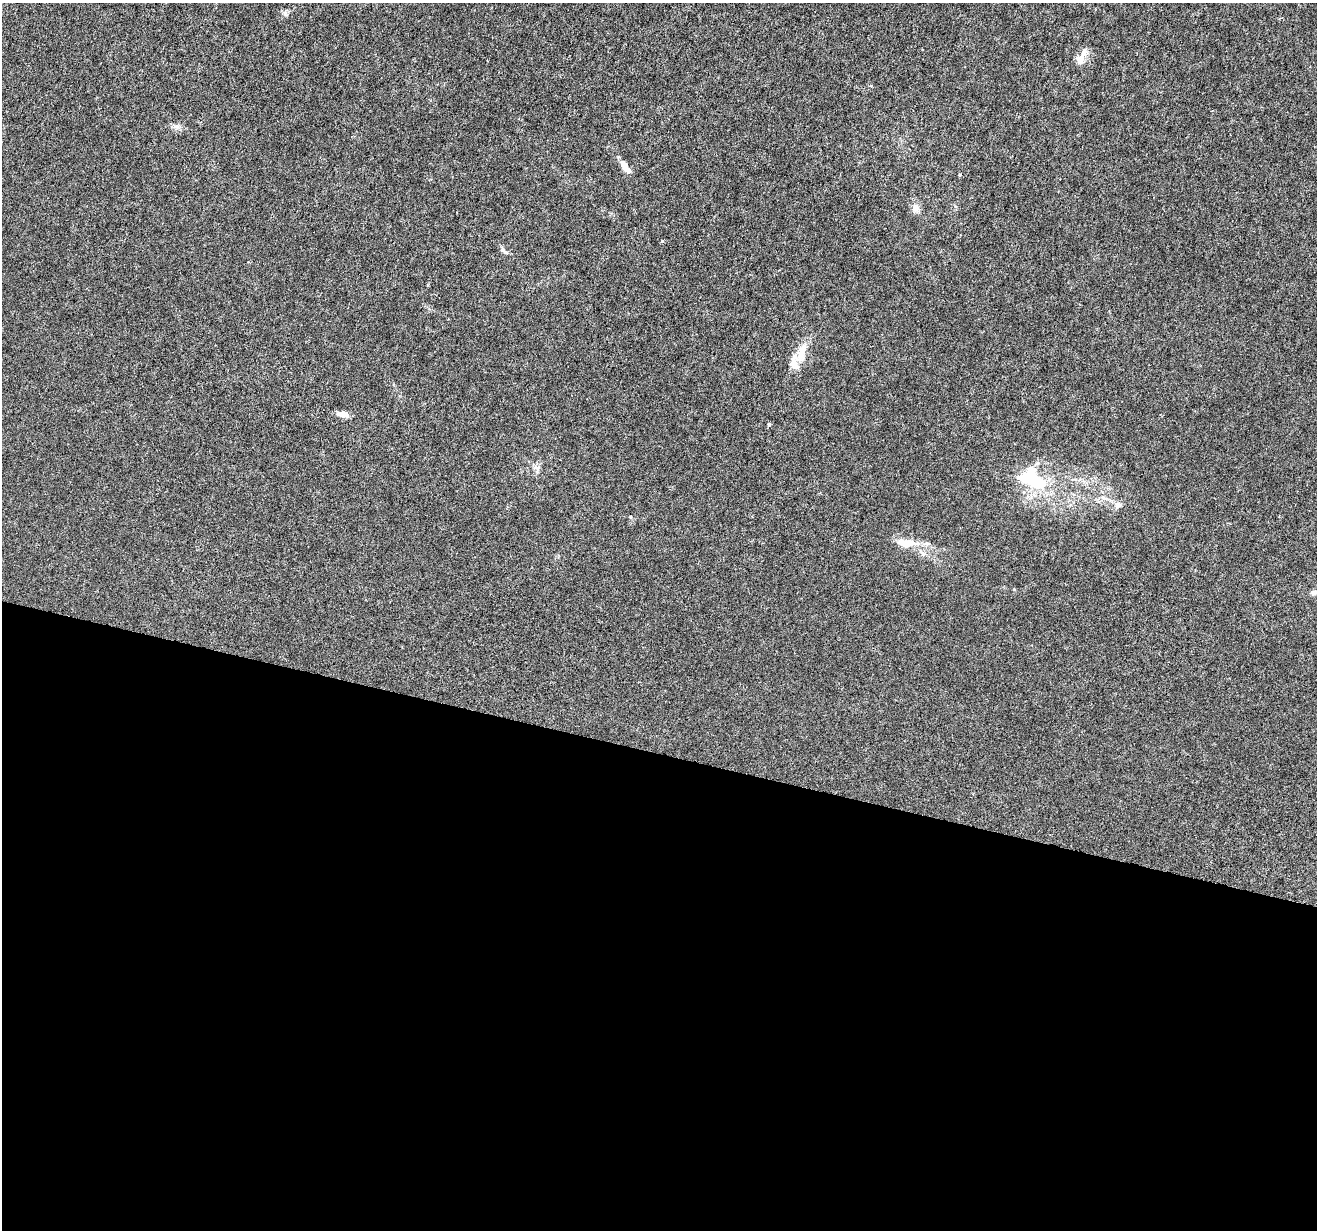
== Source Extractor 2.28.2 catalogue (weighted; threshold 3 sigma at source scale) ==
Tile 14 of 4 x 4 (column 2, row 4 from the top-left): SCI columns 1326-2640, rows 283-1510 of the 5271 x 5418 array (HDU 1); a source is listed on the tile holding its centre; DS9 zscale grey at full resolution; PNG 1319 x 1232 px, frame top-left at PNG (2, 3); no overlay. Shown black and unused: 39% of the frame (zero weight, under 4 of 8 exposures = <1% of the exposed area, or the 3 px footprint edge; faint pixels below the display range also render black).
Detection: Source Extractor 2.28.2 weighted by HDU 2 'WHT'; one run over the whole footprint, this tile lists its part. Background -1.52e-05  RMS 7.5e-04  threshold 0.00307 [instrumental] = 3 sigma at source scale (4.09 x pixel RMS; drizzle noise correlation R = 1.36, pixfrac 0.8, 0.0396/0.0396 arcsec/px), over >= 5 px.
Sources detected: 20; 1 inside a brighter object's white glare — not listed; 4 inside a brighter listed object's ellipse — not listed separately; the other 15 listed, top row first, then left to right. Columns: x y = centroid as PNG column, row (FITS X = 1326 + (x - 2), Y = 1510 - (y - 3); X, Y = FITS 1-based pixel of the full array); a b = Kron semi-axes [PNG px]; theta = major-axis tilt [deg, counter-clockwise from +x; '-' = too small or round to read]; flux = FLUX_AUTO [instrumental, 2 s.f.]
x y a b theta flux
1079 59 13 11 40 0.49
176 126 7 5 -2 0.19
623 164 12 6 -48 0.47
960 175 4 3 - 0.11
915 208 10 9 - 0.37
662 241 3 3 - 0.094
503 250 13 5 -36 0.22
794 361 25 12 -89 0.86
343 414 15 6 -8 0.42
769 424 4 4 - 0.11
537 468 8 6 -44 0.23
1033 479 38 16 -21 4.1
1117 505 10 9 - 0.34
906 543 28 10 -3 1.3
1313 592 8 7 - 0.19
Unlisted compact peaks at least as high as the median listed source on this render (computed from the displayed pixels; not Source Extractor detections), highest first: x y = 286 15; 1014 589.